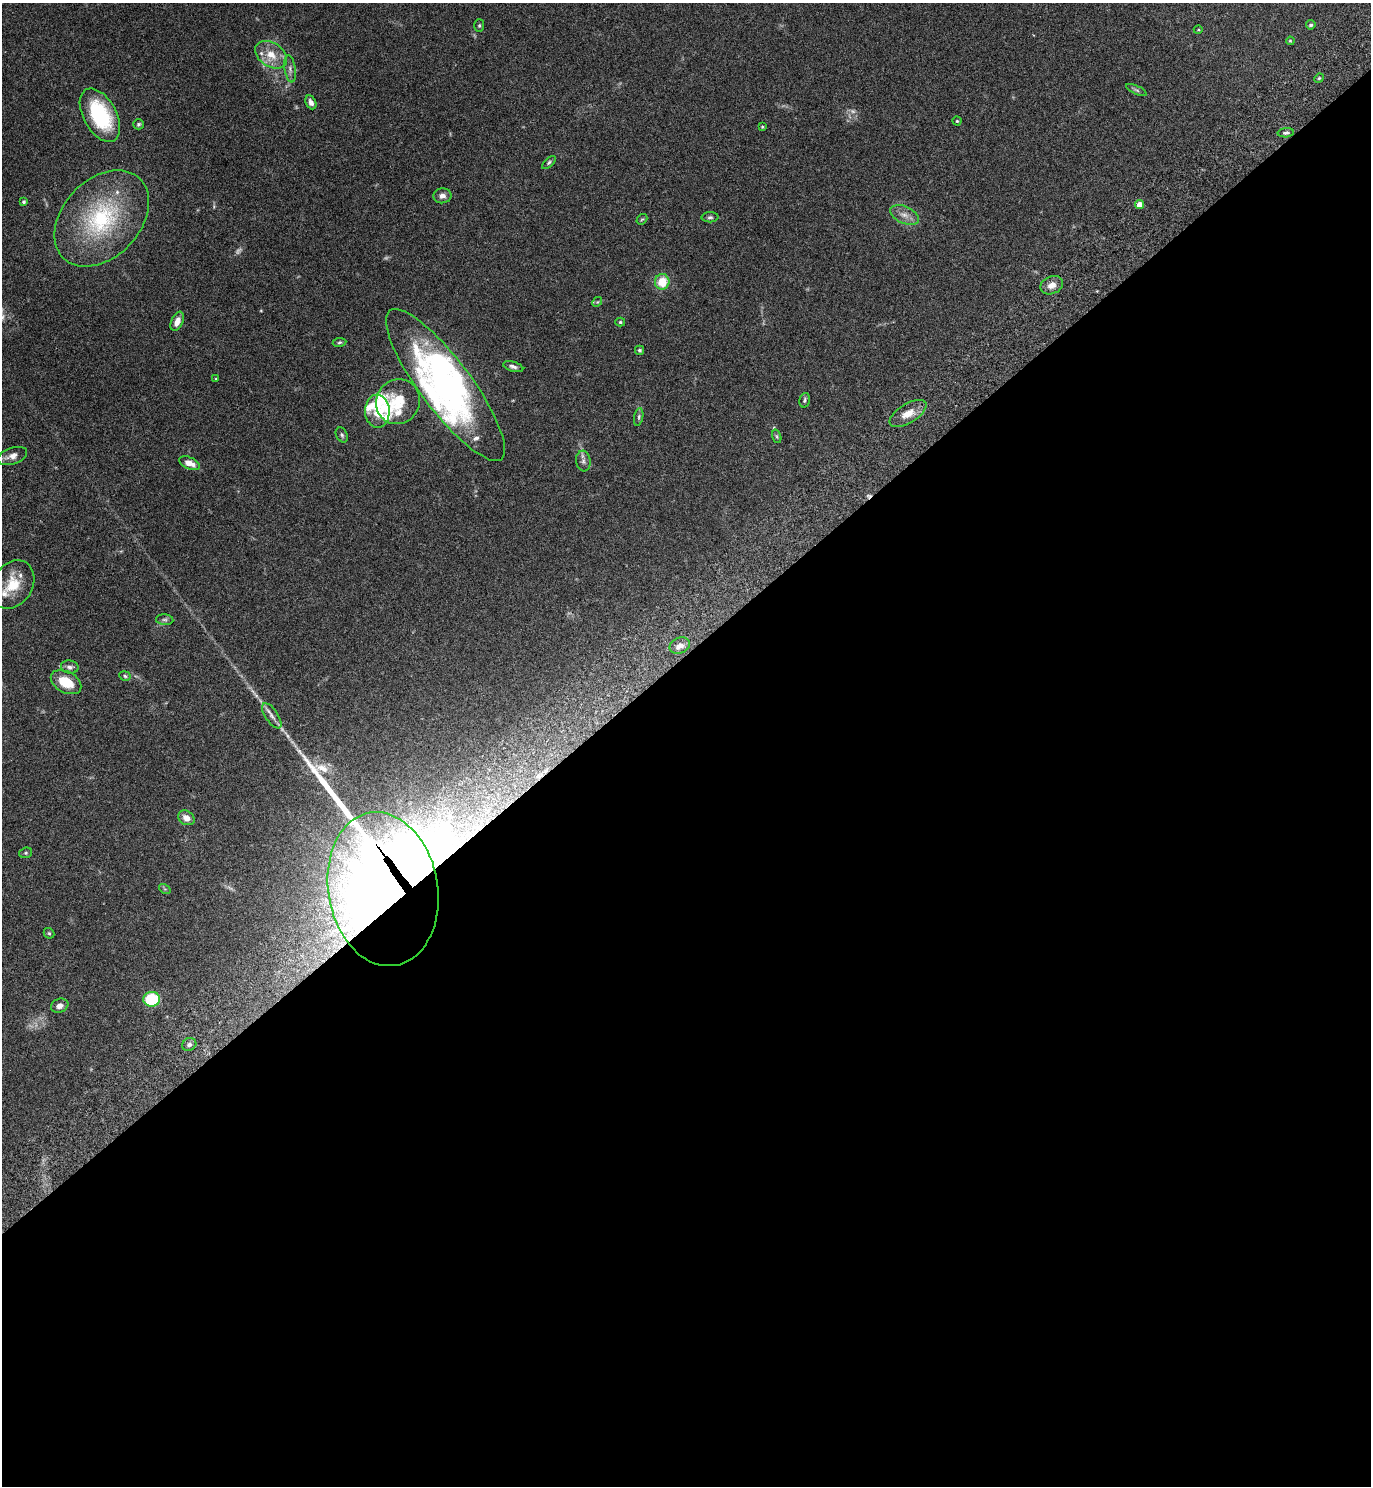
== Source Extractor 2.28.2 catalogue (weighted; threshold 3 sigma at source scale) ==
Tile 15 of 4 x 4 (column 3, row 4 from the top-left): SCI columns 2937-4305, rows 51-1534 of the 6011 x 6034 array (HDU 1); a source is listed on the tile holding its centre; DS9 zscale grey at full resolution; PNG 1373 x 1488 px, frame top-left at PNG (2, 3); each listed source drawn as its Kron ellipse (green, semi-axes under 4 px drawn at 4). Shown black and unused: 56% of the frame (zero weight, under 4 of 7 exposures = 3% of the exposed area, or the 3 px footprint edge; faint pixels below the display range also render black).
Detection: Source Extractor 2.28.2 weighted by HDU 2 'WHT'; one run over the whole footprint, this tile lists its part. Background 0.0574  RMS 0.0042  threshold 0.0173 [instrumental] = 3 sigma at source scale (4.09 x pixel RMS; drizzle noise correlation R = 1.36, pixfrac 0.8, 0.05/0.05 arcsec/px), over >= 5 px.
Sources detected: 76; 3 too faint to see at this stretch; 4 inside a brighter object's white glare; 1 cosmic-ray / hot-pixel residue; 1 long thin detection or spike segment (spike, bleed or trail) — neither listed nor drawn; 10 inside a brighter listed object's ellipse — not listed separately; the other 57 listed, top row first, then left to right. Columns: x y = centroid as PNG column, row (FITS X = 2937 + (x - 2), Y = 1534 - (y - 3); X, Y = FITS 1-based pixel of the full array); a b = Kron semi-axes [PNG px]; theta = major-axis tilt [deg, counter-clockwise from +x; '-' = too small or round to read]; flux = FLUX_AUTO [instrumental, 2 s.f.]
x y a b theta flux
1311 25 5 4 - 0.69
479 26 6 5 - 0.54
1198 30 4 3 - 0.32
1290 41 4 3 - 0.39
271 55 17 12 -33 6.3
290 69 13 5 -81 1.7
1319 78 5 4 - 0.48
1136 90 11 4 -25 0.84
311 102 7 5 -65 1.8
100 115 29 16 -61 31
957 121 4 4 - 0.43
138 124 5 5 - 0.74
762 127 4 4 - 0.36
1286 133 8 4 5 0.87
549 162 8 4 43 0.71
442 196 9 7 5 1.9
24 202 4 4 - 0.71
1139 205 4 4 - 4.2
904 215 15 8 -24 3
710 217 8 5 1 0.84
102 218 55 38 47 46
642 219 6 4 40 0.53
662 282 7 7 - 7.6
1052 285 11 8 23 2.8
597 302 5 4 - 0.44
177 321 10 5 66 3.1
620 322 5 4 - 0.62
340 342 7 4 8 0.61
639 350 4 4 - 0.7
513 367 10 5 -17 1.2
216 379 3 3 - 0.39
445 385 93 25 -53 83
804 400 7 5 77 0.76
398 402 23 21 55 11
377 411 16 12 -88 5.2
908 413 21 9 31 4.8
639 417 9 4 79 0.73
342 435 8 5 -63 0.79
777 436 7 4 -71 0.54
12 456 15 8 19 2.7
583 461 10 7 -83 1.5
189 463 11 5 -23 3.4
13 585 26 20 57 10
165 620 9 5 -5 0.99
680 646 10 7 24 2.8
70 667 9 6 -9 1.5
125 676 5 5 - 0.6
66 682 16 10 -28 9.2
272 716 14 6 -57 2.1
186 818 9 7 -32 2.9
26 853 6 5 - 0.56
165 889 6 4 -33 0.49
383 889 77 55 -80 530
49 933 6 4 -42 0.56
152 999 8 7 - 18
60 1006 9 7 20 1.9
189 1044 7 6 - 1.2
Overlapping masked pixels (flux is a lower limit): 1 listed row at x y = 383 889